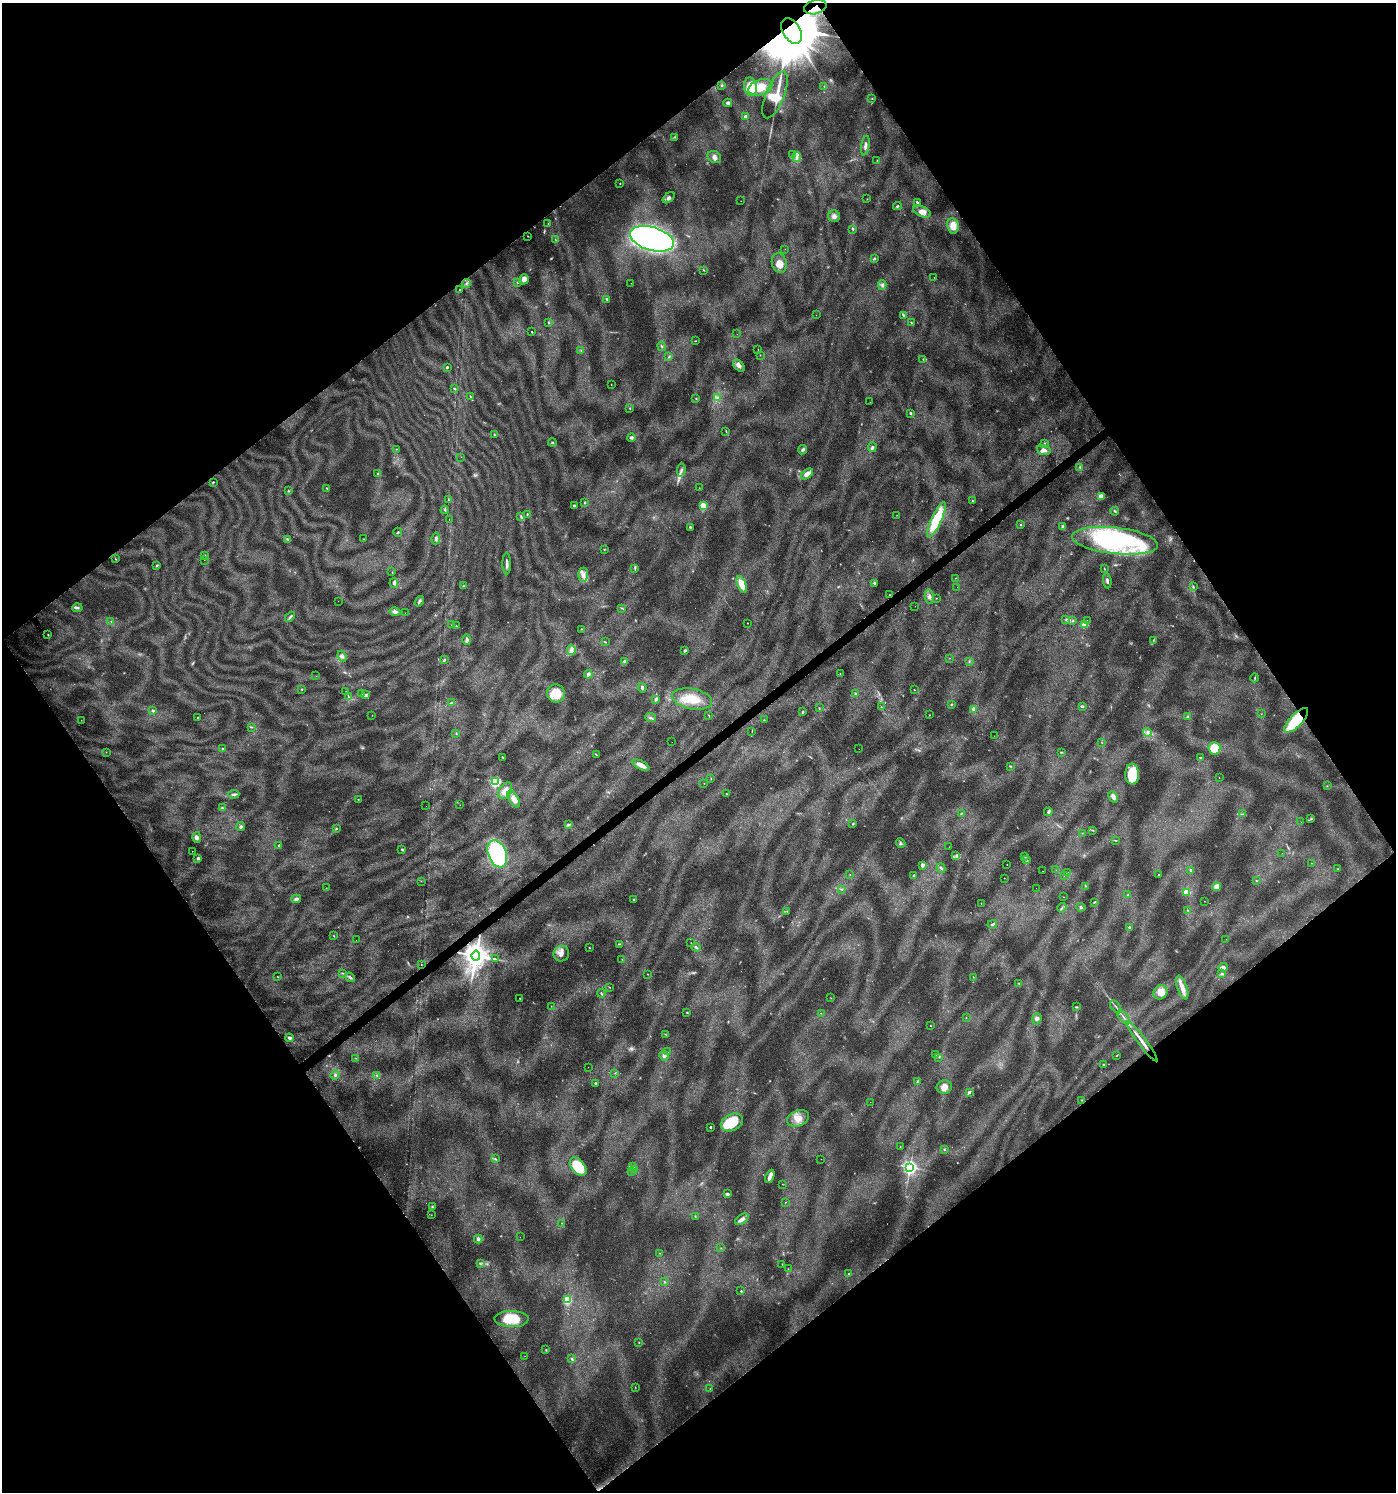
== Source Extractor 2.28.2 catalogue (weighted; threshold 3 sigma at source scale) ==
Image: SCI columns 132-5705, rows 3-5960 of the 5901 x 5965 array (HDU 1 of 3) = the unmasked area's bounding box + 8 px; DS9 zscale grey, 4 x 4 block average (1 PNG px = mean of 4 x 4 image px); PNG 1398 x 1494 px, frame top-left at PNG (2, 3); each listed source drawn as its Kron ellipse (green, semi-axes under 4 px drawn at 4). Shown black and unused: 50% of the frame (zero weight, under 3 of 6 exposures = <1% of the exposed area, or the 3 px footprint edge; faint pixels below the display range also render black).
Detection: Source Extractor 2.28.2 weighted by HDU 2 'WHT'. Background 0.0228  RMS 0.0022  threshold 0.00888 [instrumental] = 3 sigma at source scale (4.09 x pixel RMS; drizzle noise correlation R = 1.36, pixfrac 0.8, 0.0396/0.0396 arcsec/px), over >= 5 px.
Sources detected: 431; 31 too faint to see at this stretch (4 x 4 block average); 3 inside a brighter object's white glare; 4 cosmic-ray / hot-pixel residue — neither listed nor drawn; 5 coinciding with a brighter row at this scale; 17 inside a brighter listed object's ellipse — not listed separately; the other 371 listed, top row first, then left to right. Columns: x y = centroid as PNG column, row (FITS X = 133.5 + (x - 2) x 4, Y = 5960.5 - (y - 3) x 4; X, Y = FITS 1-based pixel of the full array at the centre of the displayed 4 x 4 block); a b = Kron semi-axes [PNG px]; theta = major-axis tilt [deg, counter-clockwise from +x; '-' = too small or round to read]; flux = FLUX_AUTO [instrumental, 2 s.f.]
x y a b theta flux
815 7 11 7 15 11
792 31 14 8 -58 25000
721 85 3 3 - 1.7
824 86 3 2 - 0.77
750 87 9 6 -78 34
760 87 12 7 19 18
775 95 25 9 68 40
872 99 2 2 - 0.7
728 103 4 3 - 2.9
745 116 2 2 - 7.3
675 137 3 2 - 0.7
865 146 10 3 80 5.1
793 155 2 2 - 0.74
714 157 7 5 -31 6.4
797 157 5 3 - 4
877 160 2 2 - 0.42
620 183 2 2 - 0.9
669 198 7 4 41 4
867 199 2 2 - 0.39
741 201 2 2 - 0.25
917 203 4 2 - 2.4
897 206 4 3 - 1.9
922 212 9 5 -24 6.7
834 216 6 5 - 5.7
548 224 3 2 - 0.83
953 226 8 5 -81 15
853 229 4 2 - 1.5
528 236 2 2 - 0.59
555 239 2 2 - 0.78
652 239 22 11 -17 710
785 249 2 2 - 0.2
875 258 3 2 - 1.2
779 263 10 7 -75 12
704 270 3 2 - 0.82
934 278 2 2 - 0.33
524 279 5 4 - 7.4
518 282 4 2 - 1.5
466 283 4 2 - 1.9
631 283 2 2 - 0.38
882 285 5 3 - 3
460 290 3 2 - 1.2
606 299 4 2 - 1.3
816 315 2 2 - 0.25
903 315 4 3 - 1.7
911 322 3 2 - 0.86
548 323 2 2 - 0.79
532 332 2 2 - 0.97
737 334 2 2 - 0.22
695 341 3 2 - 0.72
662 346 4 2 - 1.8
758 349 2 2 - 0.36
581 350 2 2 - 0.51
760 355 2 2 - 0.89
669 357 3 2 - 1.3
923 359 3 2 - 1
739 366 7 4 -49 5
447 367 2 2 - 1.9
611 385 2 2 - 0.47
454 389 4 2 - 1.1
471 397 3 2 - 1.3
717 397 3 3 - 2
696 399 2 2 - 0.72
870 402 2 2 - 0.24
630 409 2 2 - 0.86
910 413 3 2 - 2.7
726 431 4 2 - 0.98
494 435 3 2 - 0.98
631 437 4 3 - 2.7
552 442 4 2 - 1.3
1045 443 2 2 - 0.72
872 447 5 2 - 2.1
397 449 2 2 - 0.51
802 450 5 4 - 3
1044 450 7 4 -16 6.1
461 457 2 2 - 0.22
1080 467 4 2 - 1.5
681 470 7 3 83 3.4
377 473 3 2 - 0.86
807 474 6 4 39 9.3
213 482 3 2 - 1.1
327 488 3 2 - 0.86
699 488 2 2 - 0.3
288 491 3 2 - 1.1
1101 497 3 3 - 9.6
449 499 2 2 - 0.62
973 501 3 2 - 0.95
585 503 3 2 - 0.91
574 506 3 2 - 3
703 506 2 2 - 62
445 510 4 2 - 1.7
1115 511 4 2 - 1.5
527 514 2 2 - 0.97
897 515 2 2 - 0.37
521 516 4 2 - 1.7
449 519 2 2 - 0.25
936 520 19 5 66 70
1021 525 2 2 - 1.3
690 527 2 2 - 1.9
1063 527 4 3 - 3.9
398 532 4 2 - 1.1
436 538 6 3 82 3.1
288 539 4 2 - 1.6
363 539 2 2 - 0.54
1115 541 43 13 -6 210
604 549 2 2 - 0.84
205 555 2 2 - 0.4
115 559 2 2 - 0.76
204 560 2 2 - 0.29
507 564 11 2 -89 4.8
157 565 3 2 - 1.3
635 568 2 2 - 0.48
1104 569 3 2 - 0.65
392 572 2 2 - 0.45
583 575 7 5 86 6.7
955 578 2 2 - 0.49
1107 581 7 2 -81 2.8
394 583 5 3 - 3.7
874 583 2 2 - 5.7
742 584 9 4 -69 19
464 586 3 2 - 1.1
957 587 2 2 - 0.29
1193 587 2 2 - 0.94
890 595 2 2 - 0.56
929 597 7 4 -81 5.2
936 598 2 2 - 0.4
338 601 2 2 - 0.25
419 601 6 3 56 2.6
915 606 2 2 - 0.26
77 608 5 3 - 2.4
622 608 2 2 - 0.66
395 612 5 4 - 4.3
405 613 2 2 - 0.2
290 617 6 3 48 2.3
1066 619 2 2 - 1.2
1087 620 2 2 - 0.59
111 621 2 2 - 0.87
1073 621 4 2 - 1.4
747 623 2 2 - 0.71
451 625 2 2 - 0.38
1085 625 2 2 - 54
456 626 2 2 - 0.59
581 629 2 2 - 0.72
48 635 3 2 - 0.98
467 640 5 3 - 4
1153 640 3 2 - 0.88
605 642 2 2 - 0.79
571 650 5 3 - 4.5
685 650 4 2 - 2.5
342 656 6 4 -67 4
950 658 2 2 - 0.33
444 660 3 2 - 1.7
624 661 4 3 - 2.1
969 661 2 2 - 0.64
840 673 2 2 - 0.41
588 674 4 3 - 4.8
316 676 2 2 - 0.47
1255 678 4 2 - 1.3
642 688 5 3 - 3.2
302 689 3 2 - 0.82
914 690 2 2 - 0.67
346 691 2 2 - 0.45
556 693 9 9 - 30
855 693 3 2 - 1.2
362 694 3 2 - 1
365 695 3 3 - 1.8
348 697 3 2 - 0.92
656 699 4 2 - 2.4
692 699 20 10 -11 33
451 703 2 2 - 0.67
952 704 2 2 - 0.92
1082 706 3 2 - 2.4
881 707 2 2 - 0.71
819 708 3 2 - 0.75
974 709 4 3 - 4.9
153 710 3 3 - 1.9
803 711 2 2 - 0.64
1261 714 2 2 - 0.34
372 715 2 2 - 0.34
709 715 3 2 - 0.77
929 715 2 2 - 0.65
1188 717 3 2 - 1.3
198 718 2 2 - 1.6
651 718 5 2 - 2.8
81 720 2 2 - 0.48
764 720 2 2 - 0.72
1296 720 16 6 46 78
251 727 3 2 - 1.2
752 731 2 2 - 0.4
1147 732 4 2 - 2.5
456 733 3 2 - 0.49
994 736 2 2 - 0.27
672 742 2 2 - 0.16
1102 743 2 2 - 0.62
223 748 3 2 - 1
1214 748 6 6 - 35
859 749 2 2 - 0.22
106 752 2 2 - 0.23
1061 752 2 2 - 0.86
596 754 3 2 - 0.84
502 757 2 2 - 0.85
1200 757 3 2 - 0.83
641 765 9 3 -26 10
1010 766 3 2 - 1.1
1132 774 10 7 -88 43
711 778 2 2 - 0.45
1219 778 2 2 - 0.31
496 782 2 2 - 140
704 783 2 2 - 0.4
1327 786 2 2 - 0.52
505 791 9 6 58 13
234 794 6 3 5 2.7
726 794 2 2 - 0.53
1113 797 6 4 -60 7.6
358 799 2 2 - 0.84
514 799 9 4 -60 10
460 805 2 2 - 0.29
426 806 2 2 - 0.16
222 808 2 2 - 0.9
1048 812 4 3 - 2.2
961 813 3 2 - 0.61
1243 814 2 2 - 0.72
1311 819 3 2 - 1.5
1301 822 2 2 - 0.22
853 824 3 2 - 1.2
569 825 4 2 - 1.9
241 827 4 3 - 2.6
336 828 3 2 - 1.1
1092 830 2 2 - 0.92
1082 833 2 2 - 0.35
197 837 5 4 - 3.8
1116 841 2 2 - 0.81
901 843 5 3 - 2.4
279 846 2 2 - 2.5
949 847 2 2 - 0.22
402 850 3 2 - 1.4
192 851 2 2 - 0.34
1282 853 2 2 - 0.2
497 854 14 9 -68 160
956 856 2 2 - 0.62
1025 856 2 2 - 0.76
198 858 3 3 - 2.3
1027 860 3 2 - 1.2
1311 863 2 2 - 0.39
922 865 4 3 - 4.5
1007 865 2 2 - 0.53
941 868 5 2 - 2.1
1338 869 2 2 - 0.7
1056 870 2 2 - 0.3
1191 870 4 3 - 2.7
1043 871 2 2 - 0.63
1068 873 4 2 - 1.9
850 875 2 2 - 0.49
914 875 2 2 - 2
1064 875 2 2 - 0.47
1159 875 2 2 - 0.88
1004 878 2 2 - 0.45
1256 880 3 2 - 0.72
421 881 2 2 - 0.36
1086 886 2 2 - 0.67
1217 887 4 4 - 9.1
326 888 2 2 - 0.32
1036 888 2 2 - 0.15
842 889 2 2 - 0.68
1186 892 2 2 - 52
1127 895 3 2 - 1.4
1063 897 2 2 - 0.35
296 899 5 3 - 3.8
633 899 2 2 - 1.2
1204 901 2 2 - 0.3
1094 902 3 2 - 1.2
981 903 2 2 - 0.48
1081 907 4 3 - 2.5
1062 908 5 2 - 1.8
1187 910 3 2 - 1
787 911 2 2 - 0.37
992 924 5 2 - 2.1
1129 928 4 2 - 1.8
334 936 3 2 - 0.72
1226 939 2 2 - 0.21
356 940 2 2 - 0.21
691 943 2 2 - 0.35
619 944 2 2 - 0.8
696 947 4 3 - 2
589 948 2 2 - 0.89
561 954 8 7 - 9.3
476 956 5 4 - 2100
496 959 3 2 - 0.93
622 959 2 2 - 0.53
421 964 2 2 - 0.45
1223 967 4 3 - 7.1
342 973 3 2 - 0.96
647 974 2 2 - 0.43
1221 974 3 2 - 1.3
277 977 2 2 - 0.58
350 977 5 3 - 3.3
973 977 3 2 - 0.48
1019 983 2 2 - 0.63
609 987 2 2 - 0.68
1182 987 12 5 -72 12
1160 992 8 6 49 16
601 993 4 2 - 1.8
520 998 2 2 - 0.85
831 998 3 2 - 0.48
551 1006 2 2 - 0.46
1076 1007 4 2 - 1.2
1116 1007 7 2 -53 2.1
687 1012 3 2 - 0.86
821 1013 2 2 - 0.57
966 1017 2 2 - 0.54
1124 1017 9 2 -51 3.2
1037 1019 6 3 69 3.5
930 1026 2 2 - 0.52
665 1034 3 2 - 0.74
289 1038 4 3 - 3
1142 1041 25 3 -53 14
668 1052 2 2 - 0.28
936 1055 3 2 - 0.61
1117 1055 3 2 - 0.74
664 1056 5 4 - 4.8
939 1057 2 2 - 0.87
356 1058 2 2 - 0.59
1103 1064 2 2 - 0.83
588 1067 2 2 - 0.27
615 1073 2 2 - 0.44
335 1075 5 3 - 2.6
376 1075 2 2 - 0.67
917 1082 3 2 - 1.3
595 1083 2 2 - 2.1
944 1087 7 6 - 9.5
969 1092 3 2 - 3.2
1082 1100 3 2 - 0.78
870 1102 2 2 - 0.29
798 1118 11 7 22 14
732 1122 11 8 25 48
710 1127 2 2 - 3.6
900 1147 3 2 - 0.56
944 1150 3 2 - 0.96
495 1159 3 2 - 1.7
821 1159 2 2 - 0.33
578 1167 10 6 -51 40
633 1167 2 2 - 1.3
910 1167 3 3 - 300
635 1169 3 2 - 0.89
632 1172 3 2 - 0.63
770 1176 7 2 67 8.8
782 1184 2 2 - 0.43
727 1194 3 2 - 3.6
785 1202 2 2 - 0.48
432 1207 2 2 - 1.1
431 1215 2 2 - 0.46
695 1216 2 2 - 0.63
742 1219 7 4 34 5.5
562 1223 2 2 - 0.54
520 1237 2 2 - 0.38
478 1239 4 3 - 3.1
721 1248 2 2 - 0.45
660 1253 3 2 - 0.77
480 1264 3 2 - 0.74
782 1264 2 2 - 0.38
788 1269 2 2 - 0.37
849 1274 2 2 - 3.1
665 1282 3 2 - 0.81
741 1291 2 2 - 1.1
567 1300 2 2 - 81
511 1319 17 8 -1 33
639 1342 2 2 - 0.52
546 1350 2 2 - 0.51
525 1356 2 2 - 0.39
572 1359 4 2 - 1.6
635 1387 2 2 - 0.46
710 1389 2 2 - 0.7
Overlapping masked pixels (flux is a lower limit): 5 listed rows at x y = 815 7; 792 31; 1115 541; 1296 720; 476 956
Diffuse or blended objects may show on this block-average render without a row.